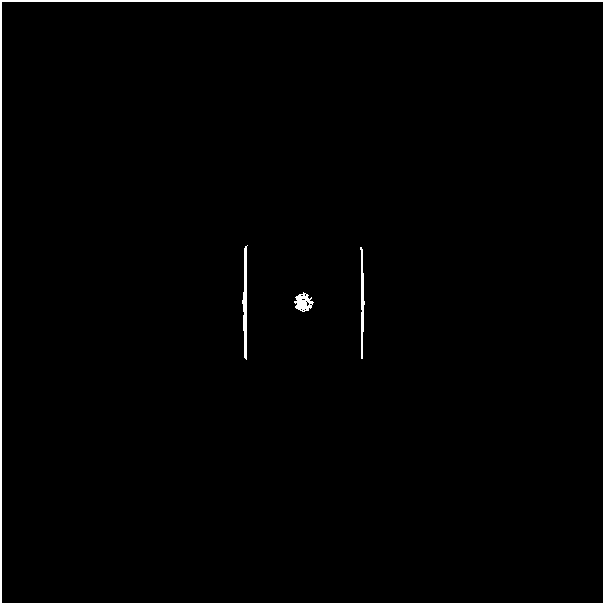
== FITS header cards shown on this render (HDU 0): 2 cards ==
NAXIS1  =                  601
NAXIS2  =                  601

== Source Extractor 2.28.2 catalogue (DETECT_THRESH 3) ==
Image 601 x 601 px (HDU 0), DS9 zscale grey, 1 PNG px = 1 image px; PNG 605 x 605 px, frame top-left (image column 1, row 601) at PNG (2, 2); no overlay
Background 0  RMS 2.4e-33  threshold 7.23e-33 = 3 sigma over >= 5 px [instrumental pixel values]
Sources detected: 8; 6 with non-positive FLUX_AUTO (blend fragments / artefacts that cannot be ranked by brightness) are not listed; the other 2 listed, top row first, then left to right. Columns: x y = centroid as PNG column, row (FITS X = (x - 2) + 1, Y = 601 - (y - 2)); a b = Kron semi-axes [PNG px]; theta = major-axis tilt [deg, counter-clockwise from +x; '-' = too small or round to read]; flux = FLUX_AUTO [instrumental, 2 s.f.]
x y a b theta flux
303 302 6 6 - 9.8e+01
196 591 49 27 0 4.2e-12
At the frame edge (FLAGS 8, measured only in part): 1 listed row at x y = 196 591
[6 non-positive-flux detections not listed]